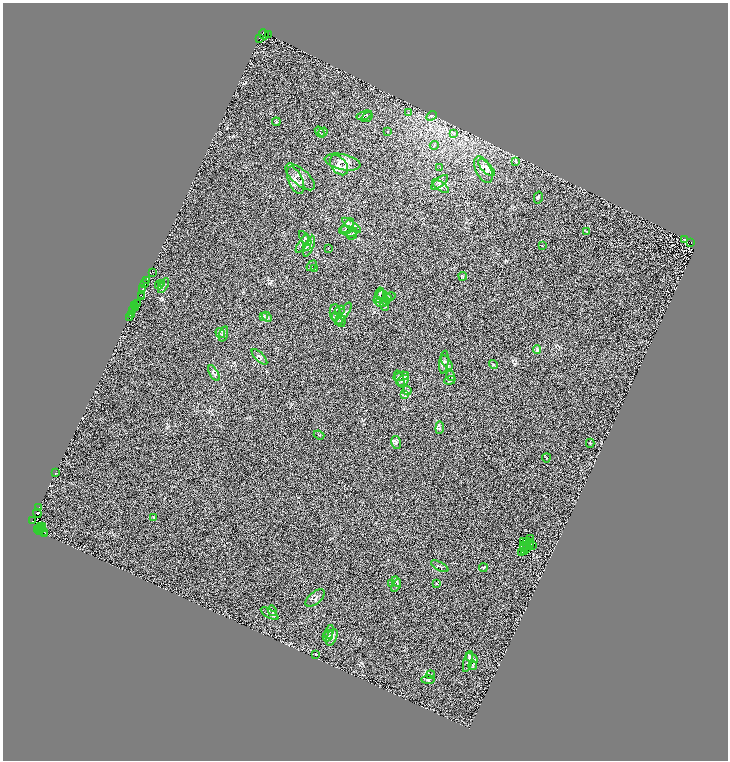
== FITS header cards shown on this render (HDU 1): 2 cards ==
NAXIS1  =                 1451
NAXIS2  =                 1516

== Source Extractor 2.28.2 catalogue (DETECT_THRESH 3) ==
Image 1451 x 1516 px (HDU 1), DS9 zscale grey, zoomed out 1/2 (1 PNG px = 2 x 2 image px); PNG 730 x 762 px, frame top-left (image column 2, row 1515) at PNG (3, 3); each listed source drawn as its Kron ellipse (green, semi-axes under 4 px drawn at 4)
Background 0.527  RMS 0.5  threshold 1.5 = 3 sigma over >= 5 px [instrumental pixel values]
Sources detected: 171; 39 cannot appear on this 1/2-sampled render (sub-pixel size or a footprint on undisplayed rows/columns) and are neither listed nor drawn; the other 132 listed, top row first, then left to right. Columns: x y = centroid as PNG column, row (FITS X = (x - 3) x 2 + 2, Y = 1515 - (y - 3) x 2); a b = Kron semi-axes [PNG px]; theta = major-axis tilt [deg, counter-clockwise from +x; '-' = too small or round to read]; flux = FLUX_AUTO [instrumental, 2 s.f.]
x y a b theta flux
264 34 5 3 - 290
269 35 2 1 - 130
259 38 2 1 - 260
409 113 3 2 - 50
364 115 8 3 18 190
432 116 6 4 41 160
367 117 6 3 33 130
276 122 4 3 - 68
388 131 3 2 - 44
320 132 6 2 -52 92
323 132 4 2 - 75
454 134 4 2 - 66
434 145 4 2 - 77
515 161 3 2 - 310
343 162 18 8 -12 790
339 165 11 7 -51 620
440 168 3 2 - 33
486 168 11 5 -46 430
483 170 14 7 -64 620
300 177 18 8 -40 700
296 180 14 7 -66 690
440 182 10 4 39 280
440 186 10 2 -37 170
538 198 6 2 76 81
352 225 11 4 -36 350
347 226 9 3 50 230
345 230 6 4 8 150
348 231 8 5 -23 270
587 231 3 2 - 31
352 234 6 4 64 200
305 238 8 4 -51 220
685 240 3 2 - 35
691 243 2 1 - 99
302 244 10 3 58 230
309 246 11 4 68 260
543 246 2 2 - 31
306 247 4 2 - 84
328 249 2 1 - 22
312 266 6 2 50 71
315 268 3 2 - 56
152 272 2 1 - 89
463 276 4 4 - 90
146 280 2 2 - 490
145 283 2 1 - 610
161 283 3 3 - 77
159 285 4 3 - 93
163 286 8 3 59 160
143 288 3 1 - 280
380 294 6 3 80 160
142 295 3 1 - 120
384 295 8 4 -24 280
141 297 3 1 - 100
379 297 7 4 53 270
389 297 7 3 23 160
386 301 4 3 - 110
381 303 6 3 -20 140
137 304 2 2 - 55
135 305 3 1 - 410
385 305 6 4 -82 150
135 307 2 2 - 420
132 310 2 1 - 200
340 311 5 2 - 56
335 313 8 5 -89 300
131 314 2 1 - 96
343 314 13 4 55 350
264 316 4 3 - 96
129 317 3 2 - 490
267 317 6 2 -48 95
337 318 7 3 -59 200
341 321 6 4 -83 180
220 333 5 2 - 110
223 334 8 2 73 120
537 349 4 2 - 98
259 357 10 3 -46 210
444 362 11 4 82 290
447 362 8 3 -54 190
493 364 4 2 - 64
214 373 9 3 -61 170
401 376 8 3 13 210
451 376 5 3 - 110
400 379 9 3 -67 230
450 380 6 3 20 100
403 381 7 4 39 260
407 391 4 3 - 100
405 394 3 2 - 61
440 428 6 4 85 160
319 435 5 2 - 72
396 443 6 5 - 200
590 443 4 2 - 65
546 458 4 1 - 40
55 473 2 1 - 27
39 507 2 1 - 110
37 513 4 3 - 2600
154 517 3 2 - 40
32 521 2 1 - 130
40 526 2 1 - 220
39 528 2 1 - 340
42 528 5 2 - 690
37 530 3 2 - 650
39 531 3 2 - 1100
43 531 3 2 - 720
44 534 2 1 - 680
530 539 2 1 - 60
523 542 3 1 - 20
526 542 2 1 - 5.5
530 542 2 1 - 13
531 545 4 1 - 16
524 546 3 2 - 30
526 546 2 1 - 21
533 546 2 1 - 23
523 549 2 2 - 16
527 549 4 1 - 33
522 552 3 1 - 46
525 552 3 2 - 5.7
440 566 9 3 -28 140
483 568 4 3 - 75
396 582 5 2 - 110
392 584 3 2 - 51
437 584 3 2 - 45
396 585 7 3 61 140
315 598 11 6 40 260
272 611 5 2 - 99
270 614 10 4 -31 170
329 632 7 4 74 180
328 636 6 4 60 170
332 637 9 5 66 280
316 654 2 2 - 190
472 658 7 4 -28 220
468 662 11 4 75 220
473 665 5 3 - 110
431 675 4 3 - 90
428 680 7 4 1 170
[39 sub-pixel or undisplayed-footprint detections neither listed nor drawn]